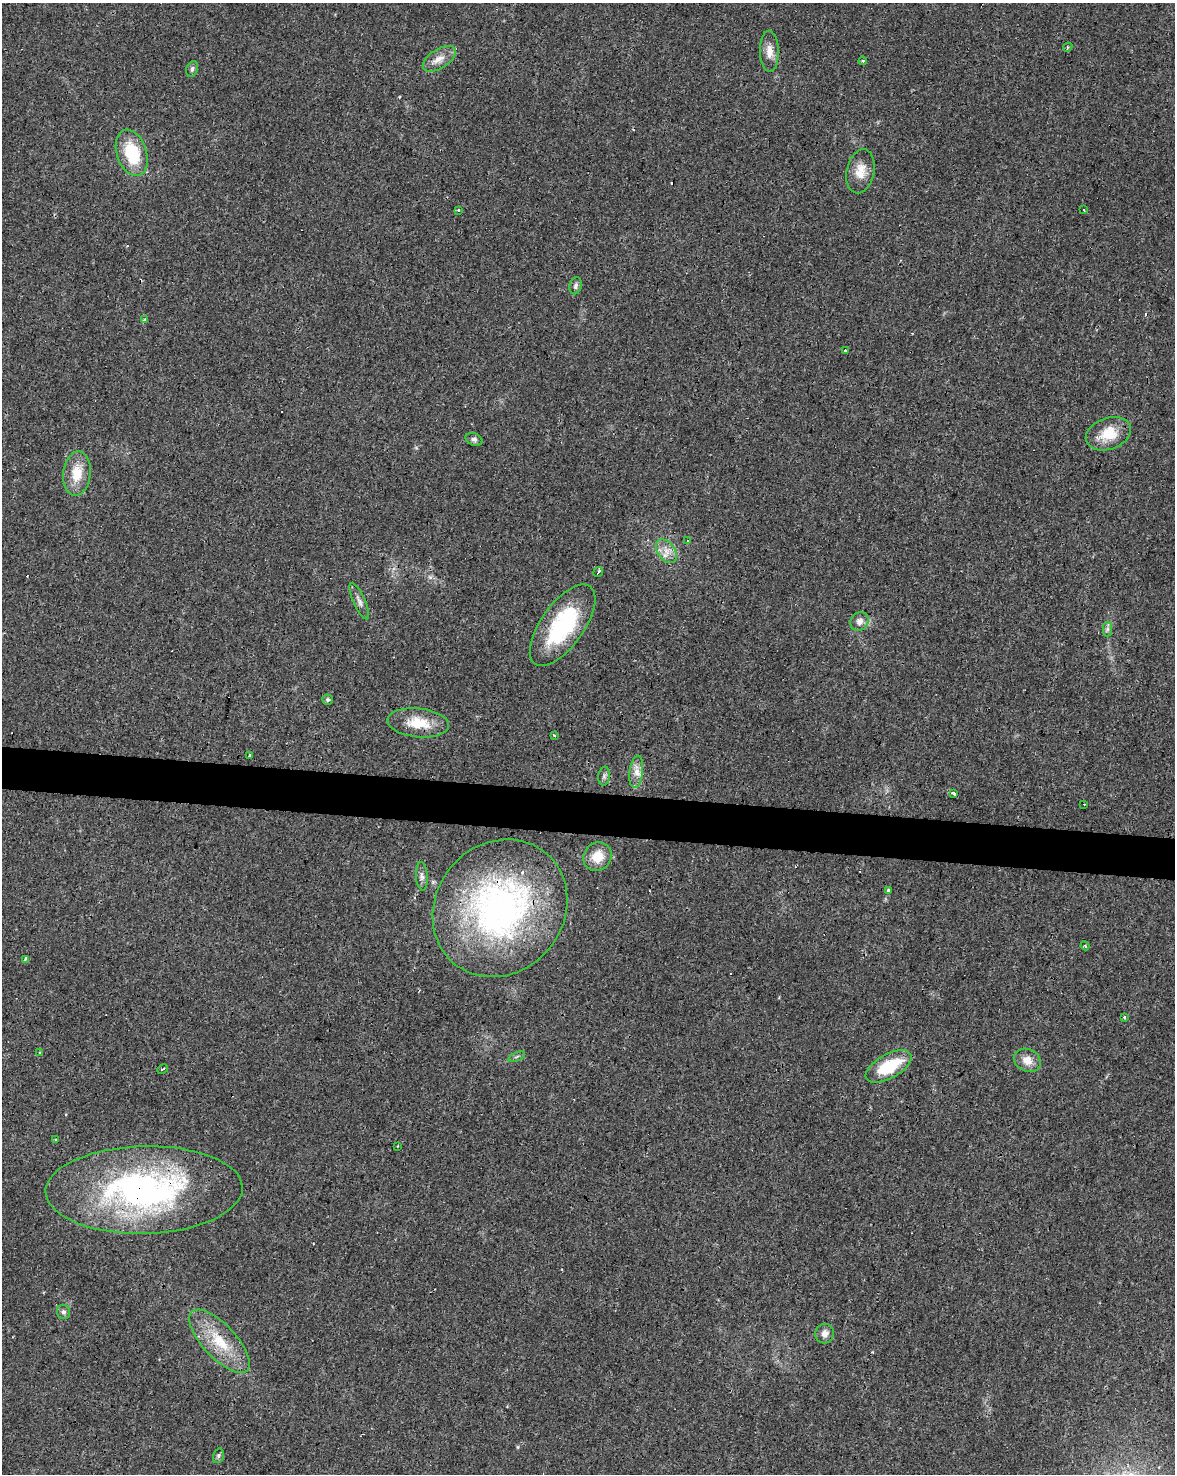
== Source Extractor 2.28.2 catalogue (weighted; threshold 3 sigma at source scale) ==
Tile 7 of 4 x 3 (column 3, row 2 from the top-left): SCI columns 2351-3523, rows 1753-3224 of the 4696 x 4918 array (HDU 1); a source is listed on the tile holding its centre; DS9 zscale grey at full resolution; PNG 1177 x 1476 px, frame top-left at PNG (2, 3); each listed source drawn as its Kron ellipse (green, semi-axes under 4 px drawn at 4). Shown black and unused: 3% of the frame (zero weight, under 3 of 4 exposures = <1% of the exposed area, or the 3 px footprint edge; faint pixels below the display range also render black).
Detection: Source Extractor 2.28.2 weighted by HDU 2 'WHT'; one run over the whole footprint, this tile lists its part. Background 0.0248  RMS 0.0034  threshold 0.0151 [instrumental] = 3 sigma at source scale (4.5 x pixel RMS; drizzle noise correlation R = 1.50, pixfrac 1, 0.0396/0.0396 arcsec/px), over >= 5 px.
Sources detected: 61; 11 cosmic-ray / hot-pixel residue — neither listed nor drawn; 1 inside a brighter listed object's ellipse — not listed separately; the other 49 listed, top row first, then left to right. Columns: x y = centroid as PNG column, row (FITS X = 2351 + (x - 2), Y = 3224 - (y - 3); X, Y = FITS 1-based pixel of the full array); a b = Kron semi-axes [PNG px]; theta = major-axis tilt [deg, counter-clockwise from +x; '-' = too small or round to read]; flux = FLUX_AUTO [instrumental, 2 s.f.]
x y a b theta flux
1068 47 5 3 - 0.42
769 51 20 9 -88 3.5
439 59 18 9 33 3.4
863 61 4 3 - 0.5
192 69 8 5 72 0.9
132 153 24 15 -72 15
860 171 22 14 78 5.4
459 210 3 3 - 2
1083 210 3 3 - 2.7
576 286 8 6 77 1.1
144 320 3 3 - 1.9
845 351 3 3 - 0.62
1108 434 23 15 19 8.8
474 439 9 6 -24 1
77 474 22 13 83 7.4
688 541 4 3 - 0.54
666 551 13 8 -54 3.1
598 572 5 3 - 3.3
359 601 20 6 -66 1.8
859 621 10 8 46 2.1
563 625 48 21 54 32
1107 629 7 4 89 0.77
328 700 5 5 - 0.75
418 723 31 14 -6 9
554 735 3 3 - 0.76
249 755 3 3 - 0.93
636 772 16 6 83 2.6
604 776 9 6 82 0.93
953 794 3 3 - 9.6
1084 804 2 2 - 0.21
597 857 15 13 47 5.9
422 876 14 6 -86 1.3
888 890 3 3 - 9.7
500 908 72 64 50 110
1085 946 4 2 - 0.52
25 959 4 3 - 2.6
1124 1017 3 3 - 0.76
40 1052 3 3 - 0.48
517 1057 9 3 21 0.52
1027 1060 14 11 -27 3.7
889 1066 25 12 29 15
163 1069 6 2 26 0.4
56 1140 3 2 - 0.51
397 1146 3 3 - 0.27
144 1190 98 44 1 110
64 1312 7 6 - 0.96
825 1334 10 9 - 2
219 1341 40 16 -47 13
218 1456 7 5 73 0.66
Overlapping masked pixels (flux is a lower limit): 3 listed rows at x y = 500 908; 144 1190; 219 1341